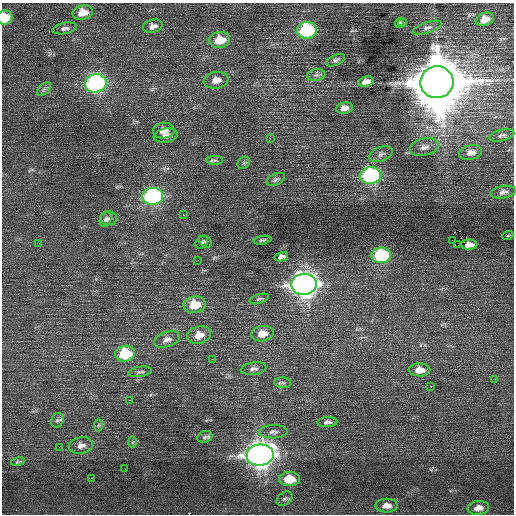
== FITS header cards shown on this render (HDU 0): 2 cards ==
NAXIS1  =                  512 / Axis length
NAXIS2  =                  512 / Axis length

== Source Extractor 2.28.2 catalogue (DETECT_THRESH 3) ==
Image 512 x 512 px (HDU 0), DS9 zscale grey, 1 PNG px = 1 image px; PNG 516 x 516 px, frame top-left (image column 1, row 512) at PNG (2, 3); each listed source drawn as its Kron ellipse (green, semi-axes under 4 px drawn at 4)
Background 0.0568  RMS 0.76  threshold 2.27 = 3 sigma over >= 5 px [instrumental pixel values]
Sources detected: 76; all 76 listed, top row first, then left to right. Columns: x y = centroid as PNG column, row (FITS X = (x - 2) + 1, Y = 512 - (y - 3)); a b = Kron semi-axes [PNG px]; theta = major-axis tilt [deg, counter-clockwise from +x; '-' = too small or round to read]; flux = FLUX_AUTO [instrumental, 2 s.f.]
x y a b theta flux
83 12 10 7 12 660
5 18 7 7 - 1400
485 19 9 6 19 490
403 22 4 4 - 87
399 23 4 3 - 96
153 26 10 6 14 250
65 28 12 5 12 160
427 28 15 5 18 210
307 30 10 8 13 4700
220 40 10 8 10 1000
336 60 10 5 25 130
316 75 9 5 9 140
216 80 12 8 11 450
366 82 8 5 16 300
437 82 16 16 - 370000
96 83 11 9 13 12000
44 89 8 5 46 130
344 108 8 5 9 310
164 131 11 8 4 390
166 135 12 7 9 270
502 135 12 5 14 150
270 138 2 2 - 600
424 147 14 8 14 330
471 153 12 7 13 350
381 154 12 7 21 180
215 160 8 4 2 85
244 163 7 5 45 82
371 176 10 8 9 9100
276 179 10 5 25 120
503 192 13 6 9 230
153 196 10 8 7 10000
183 215 3 2 - 89
109 218 8 7 - 140
106 219 8 5 74 110
508 235 5 3 - 45
262 240 9 3 9 85
452 240 2 2 - 44
205 241 7 5 -40 82
202 242 7 5 43 92
39 243 3 2 - 42
458 245 3 2 - 10000
469 245 8 5 1 360
381 255 10 7 6 4500
281 257 7 4 14 210
198 260 2 2 - 28
304 284 13 10 5 43000
259 299 10 4 17 100
195 305 11 8 10 1200
262 334 11 7 10 660
199 335 12 8 13 640
167 340 13 7 18 290
125 354 10 8 10 2400
212 359 3 2 - 59
254 369 13 6 7 200
419 370 11 6 0 450
140 372 12 5 9 140
495 379 2 2 - 30
283 383 8 5 -5 110
430 386 2 2 - 190
129 400 2 2 - 230
57 420 7 6 - 130
327 422 10 5 6 150
98 425 6 4 88 77
273 432 14 6 2 210
205 437 8 5 20 130
132 442 6 4 89 71
81 445 12 8 10 320
59 447 3 2 - 48
260 455 13 10 8 53000
18 462 7 3 11 85
125 469 2 2 - 37
91 478 4 2 - 200
289 479 10 7 0 1100
284 499 9 6 37 120
386 506 11 7 0 350
478 508 11 7 7 340
At the frame edge (FLAGS 8, measured only in part): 1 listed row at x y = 5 18